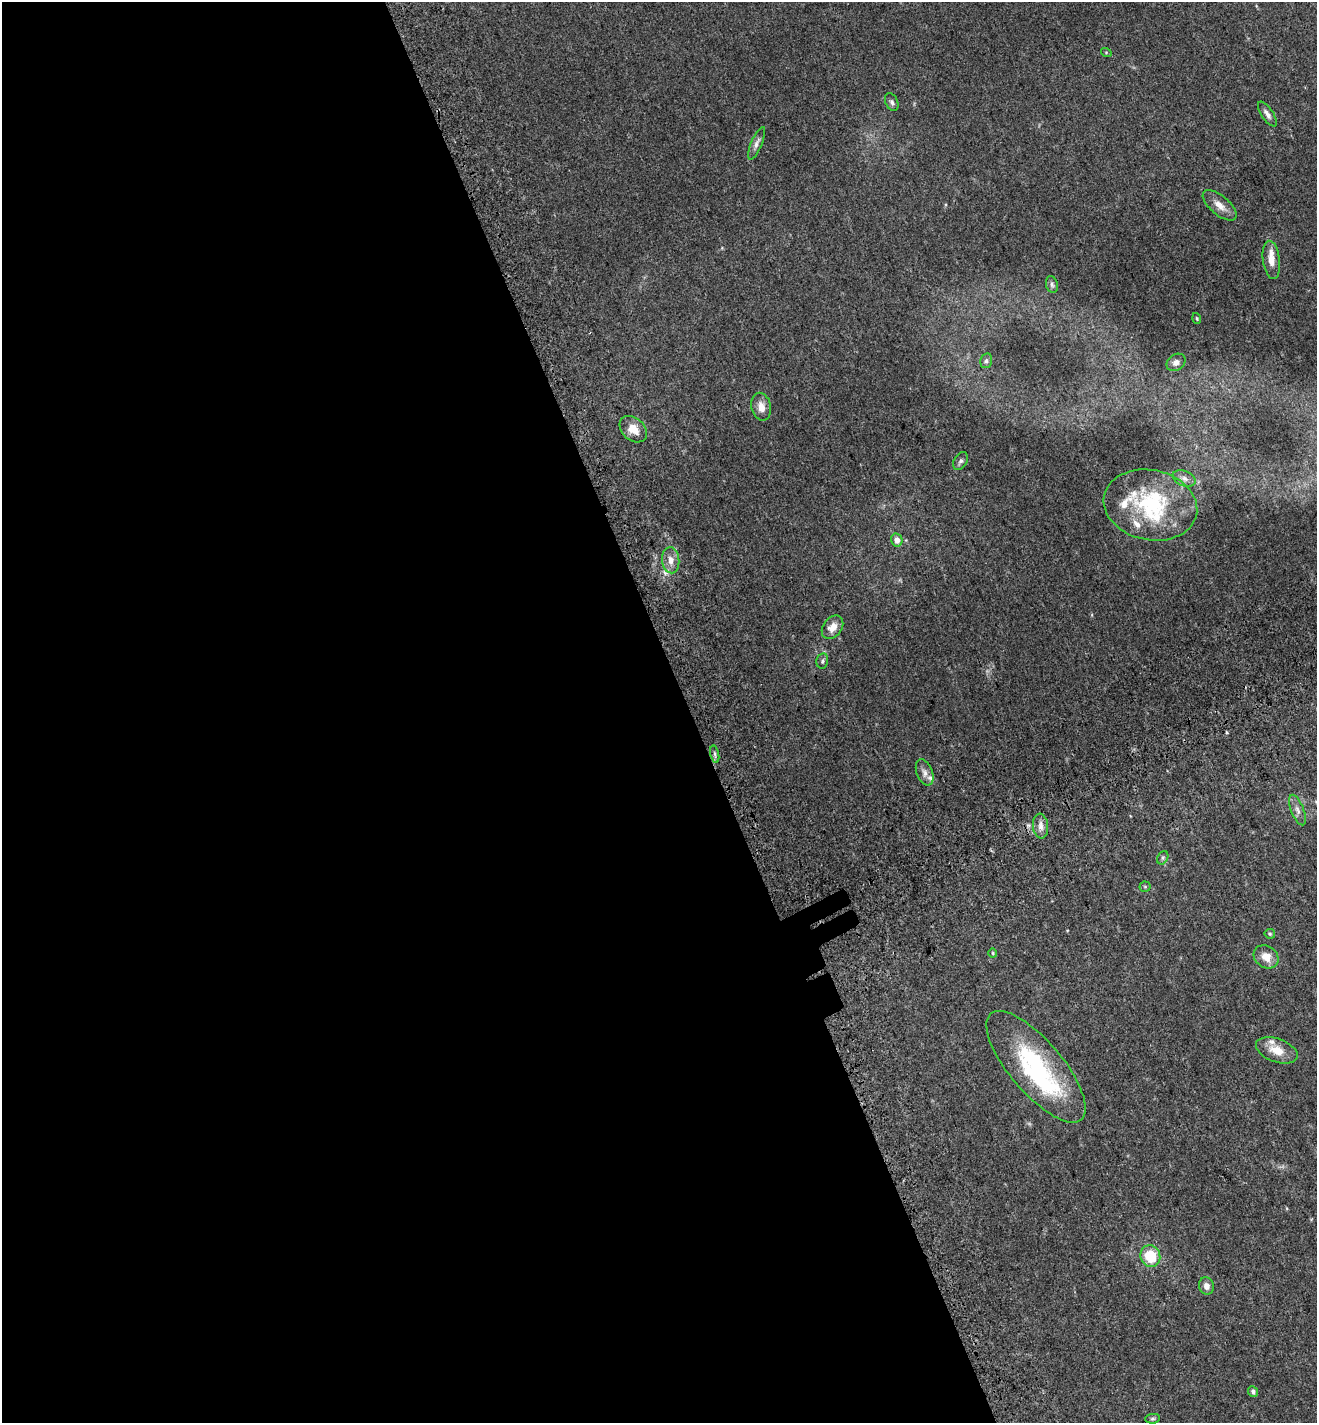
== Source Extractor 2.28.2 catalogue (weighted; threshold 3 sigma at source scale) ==
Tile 9 of 4 x 4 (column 1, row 3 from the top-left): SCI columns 267-1581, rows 1512-2932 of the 5737 x 5870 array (HDU 1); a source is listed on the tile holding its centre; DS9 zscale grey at full resolution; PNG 1319 x 1425 px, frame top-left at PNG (2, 2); each listed source drawn as its Kron ellipse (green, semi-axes under 4 px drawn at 4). Shown black and unused: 53% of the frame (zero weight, under 3 of 5 exposures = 6% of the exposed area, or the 3 px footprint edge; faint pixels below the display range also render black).
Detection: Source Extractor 2.28.2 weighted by HDU 2 'WHT'; one run over the whole footprint, this tile lists its part. Background 0.0302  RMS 0.0027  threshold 0.0122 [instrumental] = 3 sigma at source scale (4.5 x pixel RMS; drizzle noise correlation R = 1.50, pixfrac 1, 0.0396/0.0396 arcsec/px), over >= 5 px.
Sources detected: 43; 1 inside a brighter object's white glare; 1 cosmic-ray / hot-pixel residue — neither listed nor drawn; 7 inside a brighter listed object's ellipse — not listed separately; the other 34 listed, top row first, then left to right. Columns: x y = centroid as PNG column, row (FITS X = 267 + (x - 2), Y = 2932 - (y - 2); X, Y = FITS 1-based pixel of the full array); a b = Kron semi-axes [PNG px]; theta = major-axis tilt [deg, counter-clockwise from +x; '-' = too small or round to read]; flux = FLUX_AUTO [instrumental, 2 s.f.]
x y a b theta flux
1106 52 5 3 - 0.2
892 102 9 6 -65 0.71
1267 114 14 5 -56 1.2
757 143 17 5 67 1.2
1220 205 20 9 -40 2.7
1271 260 19 8 -82 2.9
1052 285 8 6 -74 0.68
1197 318 5 3 - 0.3
986 361 7 5 75 0.59
1176 362 10 8 35 1.3
761 407 14 10 -78 2.3
633 429 15 11 -42 3.4
960 461 10 6 58 0.7
1184 478 12 7 -22 1.3
1150 505 47 35 -12 24
897 540 6 5 - 1.6
671 560 13 8 -84 2.2
832 627 13 9 52 2.4
822 661 7 6 - 0.54
715 754 9 3 -77 0.54
925 772 14 7 -68 1.4
1297 810 16 6 -69 1.4
1041 826 12 7 -84 1.5
1163 858 7 5 61 0.54
1145 887 5 5 - 0.36
1270 934 5 5 - 0.35
993 953 4 4 - 0.26
1266 957 13 10 -36 3.1
1277 1050 22 11 -20 4.1
1036 1067 70 26 -49 30
1150 1256 11 10 - 7.6
1206 1286 9 7 -73 1.5
1253 1391 6 4 -67 0.75
1152 1419 7 5 6 0.45